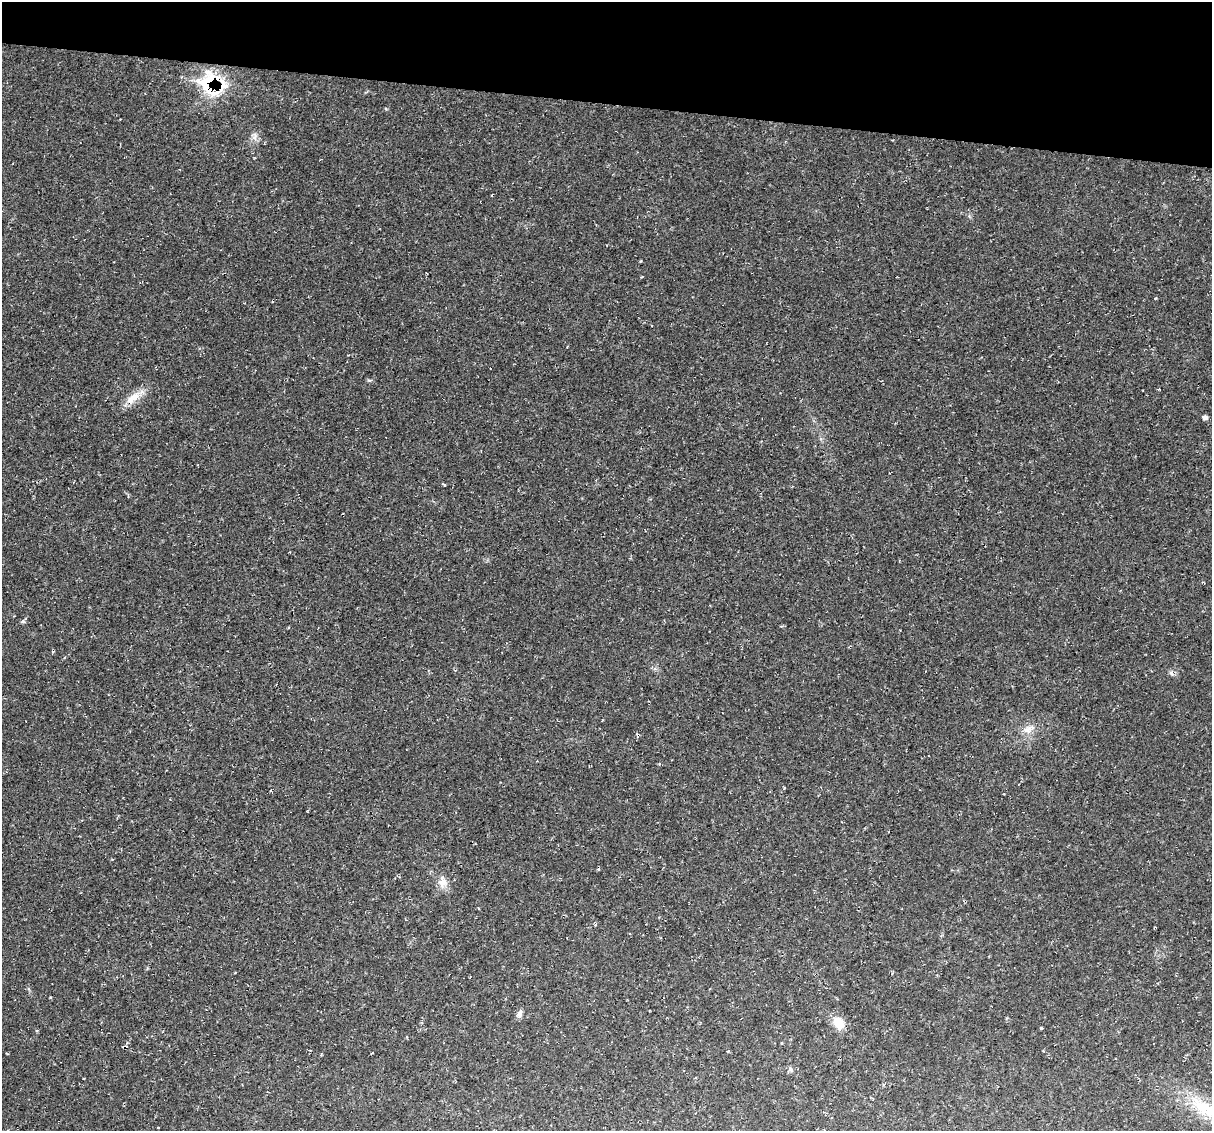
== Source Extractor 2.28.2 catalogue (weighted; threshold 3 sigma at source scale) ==
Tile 2 of 4 x 4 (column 2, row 1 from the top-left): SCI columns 1225-2434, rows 3502-4630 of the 4856 x 4871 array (HDU 1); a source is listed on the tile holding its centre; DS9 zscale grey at full resolution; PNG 1214 x 1133 px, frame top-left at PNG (2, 2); no overlay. Shown black and unused: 9% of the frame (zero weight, under 2 of 3 exposures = <1% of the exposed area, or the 3 px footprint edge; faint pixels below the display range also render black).
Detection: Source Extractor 2.28.2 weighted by HDU 2 'WHT'; one run over the whole footprint, this tile lists its part. Background 0.0207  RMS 0.0061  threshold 0.0275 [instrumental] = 3 sigma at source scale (4.5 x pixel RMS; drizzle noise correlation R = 1.50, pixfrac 1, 0.05/0.05 arcsec/px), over >= 5 px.
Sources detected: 31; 2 cosmic-ray / hot-pixel residue — not listed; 4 inside a brighter listed object's ellipse — not listed separately; the other 25 listed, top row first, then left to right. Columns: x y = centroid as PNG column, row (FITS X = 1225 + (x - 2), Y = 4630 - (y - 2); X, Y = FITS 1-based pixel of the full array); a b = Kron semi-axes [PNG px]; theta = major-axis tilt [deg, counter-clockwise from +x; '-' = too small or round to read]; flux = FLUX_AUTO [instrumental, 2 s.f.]
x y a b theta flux
210 82 33 19 19 32
254 136 13 9 86 3.8
893 140 3 2 - 0.47
641 261 4 3 - 0.57
369 380 8 4 8 0.91
133 398 26 11 40 9.8
1205 418 5 5 - 2
443 484 6 2 -32 0.66
23 621 7 5 8 1.1
1171 673 8 4 84 1.3
1029 729 20 11 26 7.2
637 735 5 3 - 0.74
112 860 4 3 - 0.49
443 882 17 12 -83 6.8
470 977 3 2 - 0.53
519 1014 11 7 65 2.4
1006 1018 5 3 - 0.62
839 1023 18 13 -57 9.4
1041 1028 3 3 - 2
37 1031 5 3 - 0.62
782 1043 3 3 - 0.61
372 1053 3 2 - 0.43
790 1069 9 6 -59 1.8
1204 1108 47 20 -33 32
158 1127 3 2 - 0.75
Overlapping masked pixels (flux is a lower limit): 1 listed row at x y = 210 82
Isophote crosses this tile's border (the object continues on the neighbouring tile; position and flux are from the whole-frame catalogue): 1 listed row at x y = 1204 1108
Unlisted compact peaks at least as high as the median listed source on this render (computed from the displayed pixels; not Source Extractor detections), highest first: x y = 1155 298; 386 109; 784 788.